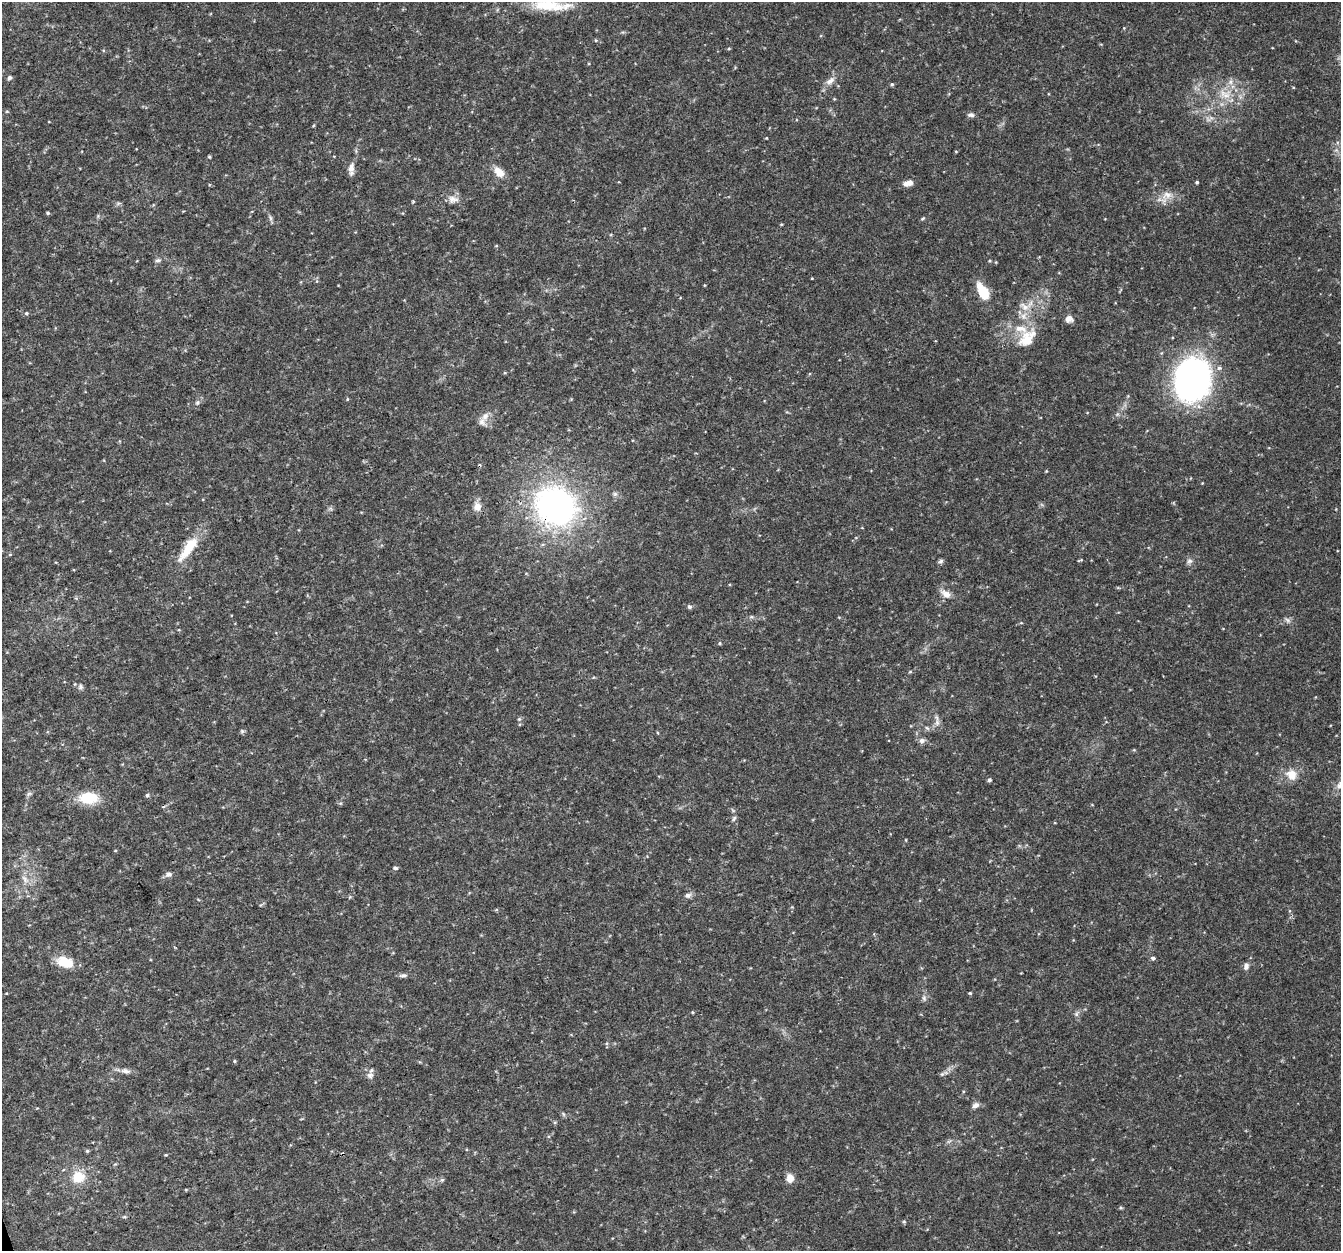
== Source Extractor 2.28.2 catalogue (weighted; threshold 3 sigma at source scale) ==
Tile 7 of 4 x 4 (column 3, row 2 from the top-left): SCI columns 2683-4021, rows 2618-3866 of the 5362 x 5182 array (HDU 1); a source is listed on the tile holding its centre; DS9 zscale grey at full resolution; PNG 1343 x 1253 px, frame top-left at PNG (2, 2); no overlay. Shown black and unused: <1% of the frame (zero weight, under 3 of 4 exposures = <1% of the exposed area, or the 3 px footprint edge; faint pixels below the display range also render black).
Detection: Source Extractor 2.28.2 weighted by HDU 2 'WHT'; one run over the whole footprint, this tile lists its part. Background 0.0314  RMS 0.0037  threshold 0.0167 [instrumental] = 3 sigma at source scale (4.5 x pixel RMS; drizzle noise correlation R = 1.50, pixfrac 1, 0.0396/0.0396 arcsec/px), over >= 5 px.
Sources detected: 76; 3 inside a brighter listed object's ellipse — not listed separately; the other 73 listed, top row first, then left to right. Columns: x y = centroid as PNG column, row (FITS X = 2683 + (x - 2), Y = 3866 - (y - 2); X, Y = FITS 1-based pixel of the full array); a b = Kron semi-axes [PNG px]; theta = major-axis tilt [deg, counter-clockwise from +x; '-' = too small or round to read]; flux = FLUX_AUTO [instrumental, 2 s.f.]
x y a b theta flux
548 5 45 14 -6 13
9 78 6 5 - 0.77
830 81 14 7 34 2.2
1230 82 7 5 90 1.1
892 84 5 4 - 0.49
1225 94 19 8 -32 4.3
7 111 5 3 - 0.35
971 115 9 5 -7 1.1
766 138 4 3 - 0.26
956 151 4 3 - 0.29
209 157 4 4 - 0.4
351 169 14 6 87 2.2
499 172 14 8 -48 4.3
1197 182 3 3 - 0.5
906 183 10 7 2 1.7
1167 195 15 10 1 3.6
453 199 14 10 -2 2.7
48 213 5 4 - 0.48
270 218 7 4 -89 0.77
923 218 6 3 31 0.45
158 260 8 5 6 0.73
983 291 19 9 -62 9.4
1024 306 15 6 -48 2.2
26 313 5 4 - 0.45
1069 319 9 8 - 1.9
1027 340 21 17 52 8.3
1192 379 33 26 79 140
197 402 6 5 - 0.82
485 416 13 8 59 2.6
1046 471 3 3 - 0.3
477 506 8 7 - 3.1
556 506 37 32 -29 110
188 548 36 10 56 10
941 561 8 5 36 0.73
1189 561 8 6 15 1.1
946 594 13 8 -34 2.9
689 607 5 5 - 0.77
1287 620 7 5 -58 0.91
720 643 4 4 - 0.43
910 672 5 3 - 0.37
80 687 7 6 - 0.9
519 719 5 5 - 0.56
937 722 8 6 -90 1.3
242 731 6 5 - 0.59
922 741 7 7 - 1.3
1291 775 13 12 - 4.8
989 780 5 4 - 0.77
147 795 5 5 - 0.56
88 798 20 12 -3 11
734 819 7 4 62 0.68
395 868 5 4 - 0.71
169 874 8 6 36 1.2
25 879 13 6 -57 1.8
688 895 8 7 - 1.3
1153 958 5 4 - 0.86
65 962 21 12 -18 6.7
1246 966 10 6 76 1.3
403 975 10 5 5 0.98
970 993 4 4 - 0.43
924 998 8 4 -89 0.79
692 1012 4 3 - 0.32
1076 1014 7 4 71 0.71
234 1061 5 3 - 0.37
125 1071 14 6 -10 1.9
942 1074 5 5 - 0.66
370 1075 9 8 - 1.6
975 1105 9 6 33 1.4
87 1151 5 4 - 0.46
166 1155 5 3 - 0.3
78 1177 16 14 6 7.5
790 1178 9 8 - 3.2
442 1180 6 4 42 0.54
904 1221 6 4 0 0.43
Overlapping masked pixels (flux is a lower limit): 1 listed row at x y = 556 506
Isophote crosses this tile's border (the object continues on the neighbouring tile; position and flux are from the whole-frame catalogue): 1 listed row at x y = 548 5